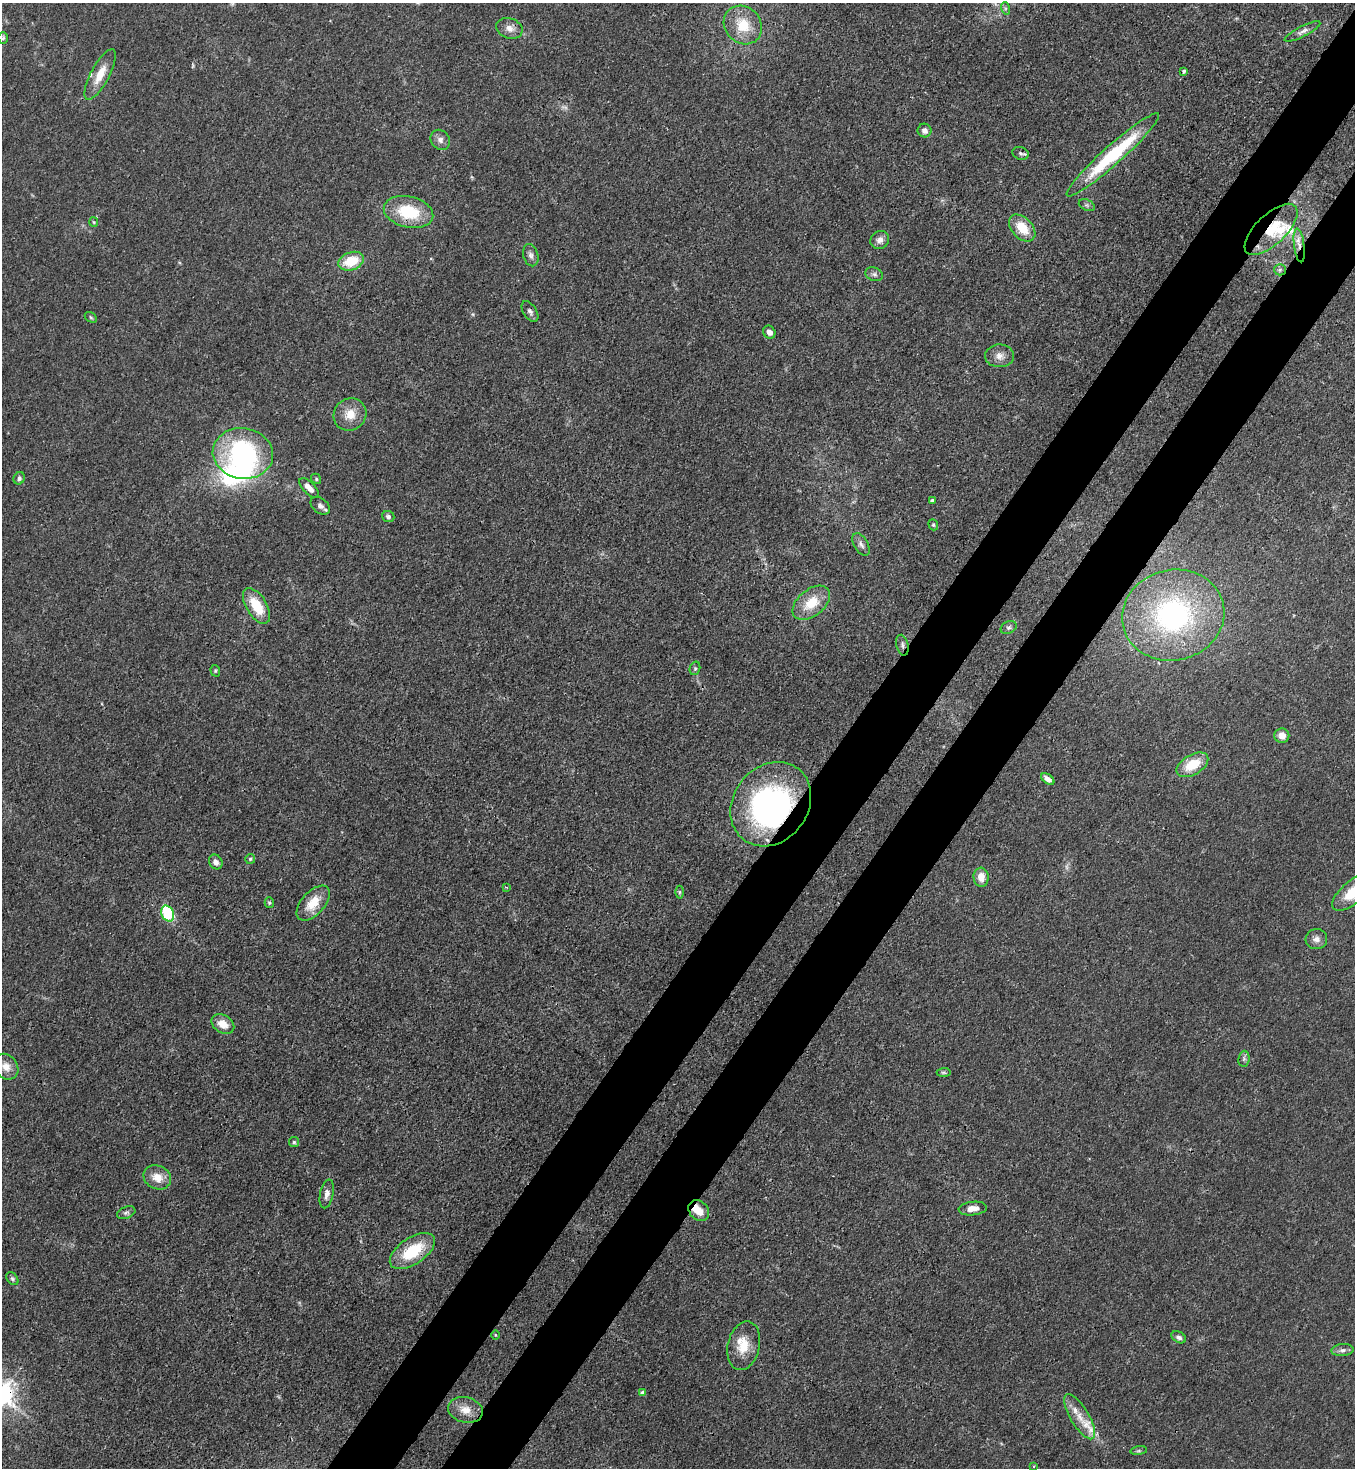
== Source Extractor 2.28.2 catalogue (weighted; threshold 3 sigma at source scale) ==
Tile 10 of 4 x 4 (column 2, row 3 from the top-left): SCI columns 1578-2930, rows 1528-2993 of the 6010 x 5988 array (HDU 1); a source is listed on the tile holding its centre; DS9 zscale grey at full resolution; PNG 1357 x 1470 px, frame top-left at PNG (2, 3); each listed source drawn as its Kron ellipse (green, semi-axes under 4 px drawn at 4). Shown black and unused: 9% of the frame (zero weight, under 3 of 4 exposures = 7% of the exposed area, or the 3 px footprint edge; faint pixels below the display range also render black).
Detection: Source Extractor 2.28.2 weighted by HDU 2 'WHT'; one run over the whole footprint, this tile lists its part. Background 0.0202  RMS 0.0027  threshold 0.0119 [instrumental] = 3 sigma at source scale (4.5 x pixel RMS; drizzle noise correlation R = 1.50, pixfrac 1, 0.05/0.05 arcsec/px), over >= 5 px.
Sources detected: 91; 3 too faint to see at this stretch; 1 inside a brighter object's white glare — neither listed nor drawn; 9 inside a brighter listed object's ellipse — not listed separately; the other 78 listed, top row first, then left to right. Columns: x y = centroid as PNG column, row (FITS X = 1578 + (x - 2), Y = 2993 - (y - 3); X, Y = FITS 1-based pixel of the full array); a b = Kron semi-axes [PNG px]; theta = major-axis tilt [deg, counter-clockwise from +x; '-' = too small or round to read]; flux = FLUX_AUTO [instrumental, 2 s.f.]
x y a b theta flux
1005 8 6 4 -72 0.51
743 25 20 18 -47 8
509 28 13 10 -19 2.1
1302 31 20 5 27 1.3
3 38 6 5 - 0.41
1184 71 4 3 - 0.89
100 74 28 9 62 4.9
924 131 7 7 - 1.3
440 140 11 9 -48 1.4
1020 153 8 6 -18 0.71
1113 155 61 9 42 25
1087 205 8 5 -25 0.6
409 212 25 15 -13 12
94 222 5 4 - 0.29
1022 228 16 10 -46 6.6
1271 229 33 15 44 8.9
880 240 10 8 38 1.5
1299 245 17 5 -83 2.3
531 255 11 7 -74 1.2
351 261 13 9 20 8.2
1280 270 6 5 - 0.61
874 274 9 6 -19 0.85
530 311 11 6 -58 0.95
91 317 6 4 -32 0.44
769 332 7 6 - 1.5
999 356 14 11 2 2.3
350 414 17 15 39 4.5
243 453 30 25 -9 40
19 478 6 5 - 0.73
316 479 5 4 - 0.39
309 488 12 6 -45 2.2
932 500 4 4 - 0.76
320 506 11 7 -39 1.3
388 517 6 5 - 0.76
933 525 6 4 -68 0.4
861 544 12 7 -59 1.2
811 603 21 13 39 7.2
256 606 20 10 -58 7.7
1173 615 51 45 13 56
1009 627 8 6 29 0.73
902 645 10 6 -77 0.88
695 668 7 5 75 0.5
215 671 6 4 -71 0.36
1282 736 7 7 - 2
1192 765 17 10 30 7.4
1048 779 7 4 -36 1.6
771 804 45 37 52 82
250 859 5 5 - 0.42
216 862 8 6 -54 1.1
981 877 9 7 -85 2.9
506 887 4 3 - 0.24
679 892 6 4 90 0.36
1353 892 25 11 40 8.8
269 903 5 4 - 0.42
313 903 21 11 48 5.9
168 913 8 6 -63 16
1316 939 11 10 - 1.6
223 1024 12 9 -34 3.5
1244 1059 8 5 83 0.71
6 1067 14 11 -50 3
944 1072 7 4 5 0.42
294 1142 5 5 - 0.41
157 1177 14 11 -24 3.7
327 1194 14 6 78 1.5
973 1208 14 7 5 2.5
699 1211 11 9 -48 4.1
126 1213 9 6 21 0.8
412 1251 26 13 34 12
12 1279 7 5 -50 0.57
495 1335 5 3 - 0.23
1179 1337 8 5 -29 0.95
744 1346 25 16 77 5.9
1342 1350 11 6 5 1.1
642 1393 4 3 - 1.8
466 1410 18 12 -13 3.9
1080 1417 26 9 -59 4
1139 1451 8 4 8 0.5
1034 1466 4 3 - 0.24
Overlapping masked pixels (flux is a lower limit): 6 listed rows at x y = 1271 229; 1299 245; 902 645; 771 804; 699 1211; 412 1251
Isophote crosses this tile's border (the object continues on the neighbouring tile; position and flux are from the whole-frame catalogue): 1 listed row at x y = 1353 892